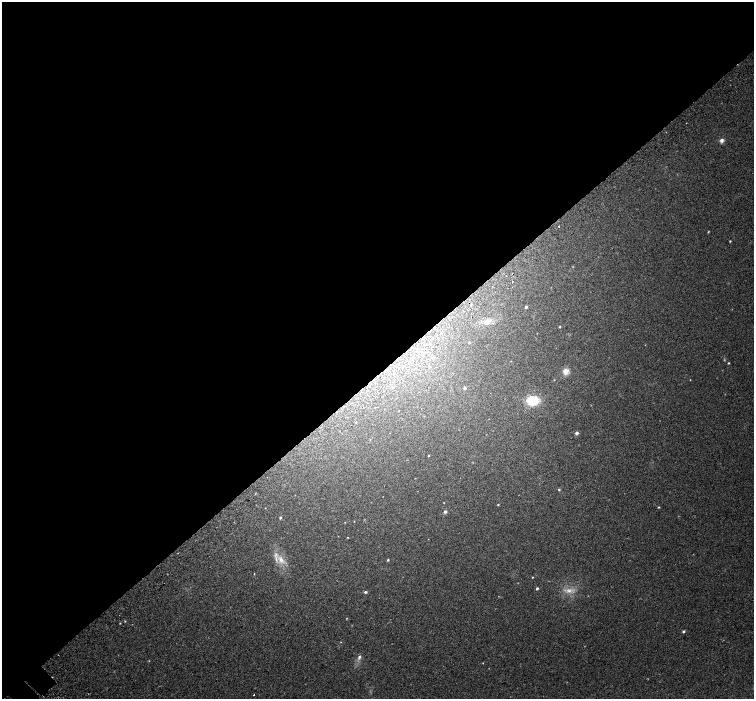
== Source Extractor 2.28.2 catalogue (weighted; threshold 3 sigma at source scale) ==
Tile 2 of 4 x 4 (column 2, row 1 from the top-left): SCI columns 1573-3076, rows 4485-5878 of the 6147 x 6119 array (HDU 1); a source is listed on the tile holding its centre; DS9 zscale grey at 2 x 2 block average (1 PNG px = mean of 2 x 2 image px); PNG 756 x 701 px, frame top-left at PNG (2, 2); no overlay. Shown black and unused: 54% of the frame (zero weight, under 2 of 3 exposures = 4% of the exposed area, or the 3 px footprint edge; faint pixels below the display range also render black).
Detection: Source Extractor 2.28.2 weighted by HDU 2 'WHT'; one run over the whole footprint, this tile lists its part. Background 0.0488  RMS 0.012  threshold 0.0518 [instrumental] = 3 sigma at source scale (4.5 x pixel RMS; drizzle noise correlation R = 1.50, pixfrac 1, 0.0396/0.0396 arcsec/px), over >= 5 px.
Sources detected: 45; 3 too faint to see at this stretch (2 x 2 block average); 1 cosmic-ray / hot-pixel residue — not listed; the other 41 listed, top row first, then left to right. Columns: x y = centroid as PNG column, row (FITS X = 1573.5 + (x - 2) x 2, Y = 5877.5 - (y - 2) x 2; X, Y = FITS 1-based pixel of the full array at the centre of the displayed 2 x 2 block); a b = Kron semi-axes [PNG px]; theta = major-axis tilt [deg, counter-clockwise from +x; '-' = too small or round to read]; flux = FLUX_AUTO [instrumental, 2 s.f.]
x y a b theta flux
722 140 5 5 - 9
559 226 2 2 - 7.3
730 241 2 2 - 2.1
512 281 2 2 - 10
471 304 2 2 - 8.7
526 307 3 2 - 3.7
488 321 11 6 37 19
560 326 3 2 - 1.8
469 342 3 2 - 2.2
433 357 4 3 - 2.9
728 363 3 2 - 2.3
429 367 4 2 - 2.3
566 371 7 7 - 17
554 380 2 2 - 1.1
690 380 2 2 - 0.98
465 388 3 3 - 4.8
533 400 11 8 3 68
577 433 3 3 - 8.5
370 440 3 2 - 1.2
428 455 2 2 - 1.7
559 490 3 3 - 2.5
498 505 3 2 - 2
658 507 3 2 - 2
445 512 4 3 - 5.6
280 518 3 2 - 3.1
354 521 2 2 - 0.97
345 522 2 2 - 1.1
348 537 2 2 - 1.2
281 560 12 7 -57 26
388 560 3 2 - 2.6
254 574 2 2 - 1.1
532 577 3 2 - 1.7
537 588 3 2 - 4.3
569 590 11 5 2 17
365 592 3 3 - 4.3
125 621 2 2 - 1.7
120 623 2 2 - 1.2
683 631 3 3 - 4.1
359 657 7 4 64 7.5
483 663 3 2 - 1.2
254 695 2 2 - 9.4
Overlapping masked pixels (flux is a lower limit): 1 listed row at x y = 471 304